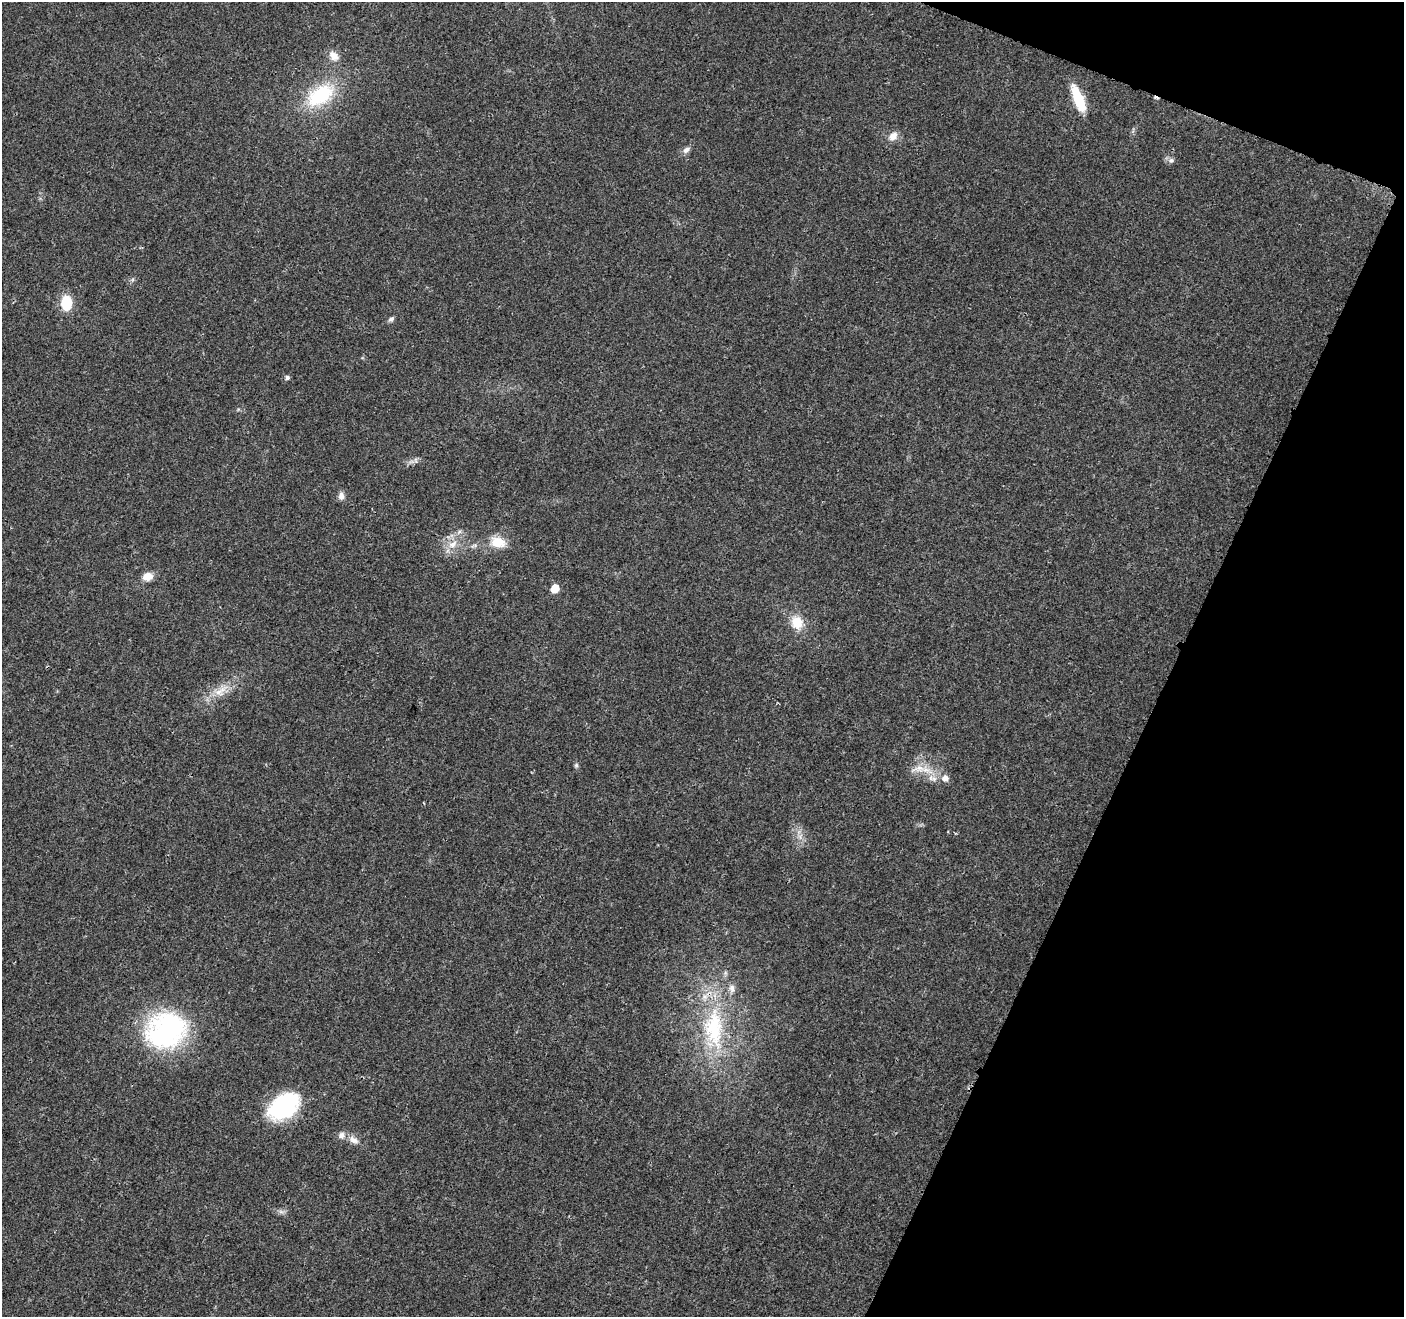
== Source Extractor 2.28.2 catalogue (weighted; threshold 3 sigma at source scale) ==
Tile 8 of 4 x 4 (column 4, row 2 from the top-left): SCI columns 4214-5615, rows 2842-4156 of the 5626 x 5747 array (HDU 1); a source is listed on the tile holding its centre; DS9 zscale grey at full resolution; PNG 1406 x 1319 px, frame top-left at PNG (2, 2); no overlay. Shown black and unused: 19% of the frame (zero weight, under 3 of 4 exposures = <1% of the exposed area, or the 3 px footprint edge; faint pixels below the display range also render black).
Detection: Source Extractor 2.28.2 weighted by HDU 2 'WHT'; one run over the whole footprint, this tile lists its part. Background 0.0257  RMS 0.0032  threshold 0.0145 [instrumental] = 3 sigma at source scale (4.5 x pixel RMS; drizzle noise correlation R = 1.50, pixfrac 1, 0.0396/0.0396 arcsec/px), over >= 5 px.
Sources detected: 29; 1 cosmic-ray / hot-pixel residue — not listed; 2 inside a brighter listed object's ellipse — not listed separately; the other 26 listed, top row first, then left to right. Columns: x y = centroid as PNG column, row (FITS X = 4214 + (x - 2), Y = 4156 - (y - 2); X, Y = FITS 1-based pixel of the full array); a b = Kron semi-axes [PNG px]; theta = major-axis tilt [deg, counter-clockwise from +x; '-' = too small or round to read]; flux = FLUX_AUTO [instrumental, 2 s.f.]
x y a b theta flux
334 56 13 10 -50 2.9
320 95 34 20 33 22
1078 98 31 10 -69 11
893 136 13 9 48 2.5
686 150 11 6 37 1.4
1171 160 8 7 - 1
66 303 13 9 -88 9.8
391 319 8 6 42 0.85
287 378 5 5 - 0.9
416 460 7 4 -89 0.63
341 496 10 7 -85 1.6
498 542 20 14 -12 5.8
453 544 15 8 32 3.2
148 577 11 9 19 3.4
555 588 6 5 - 8.1
797 622 15 13 -64 6.3
219 692 16 11 -13 3.7
576 765 7 5 90 0.6
919 768 16 8 -14 3.6
945 778 7 7 - 1.9
934 779 10 6 -6 1.5
714 1028 63 27 -88 34
166 1031 49 40 25 50
283 1106 37 23 33 31
354 1140 14 9 -26 2.3
281 1212 7 4 -19 0.84
Overlapping masked pixels (flux is a lower limit): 1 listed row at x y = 714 1028